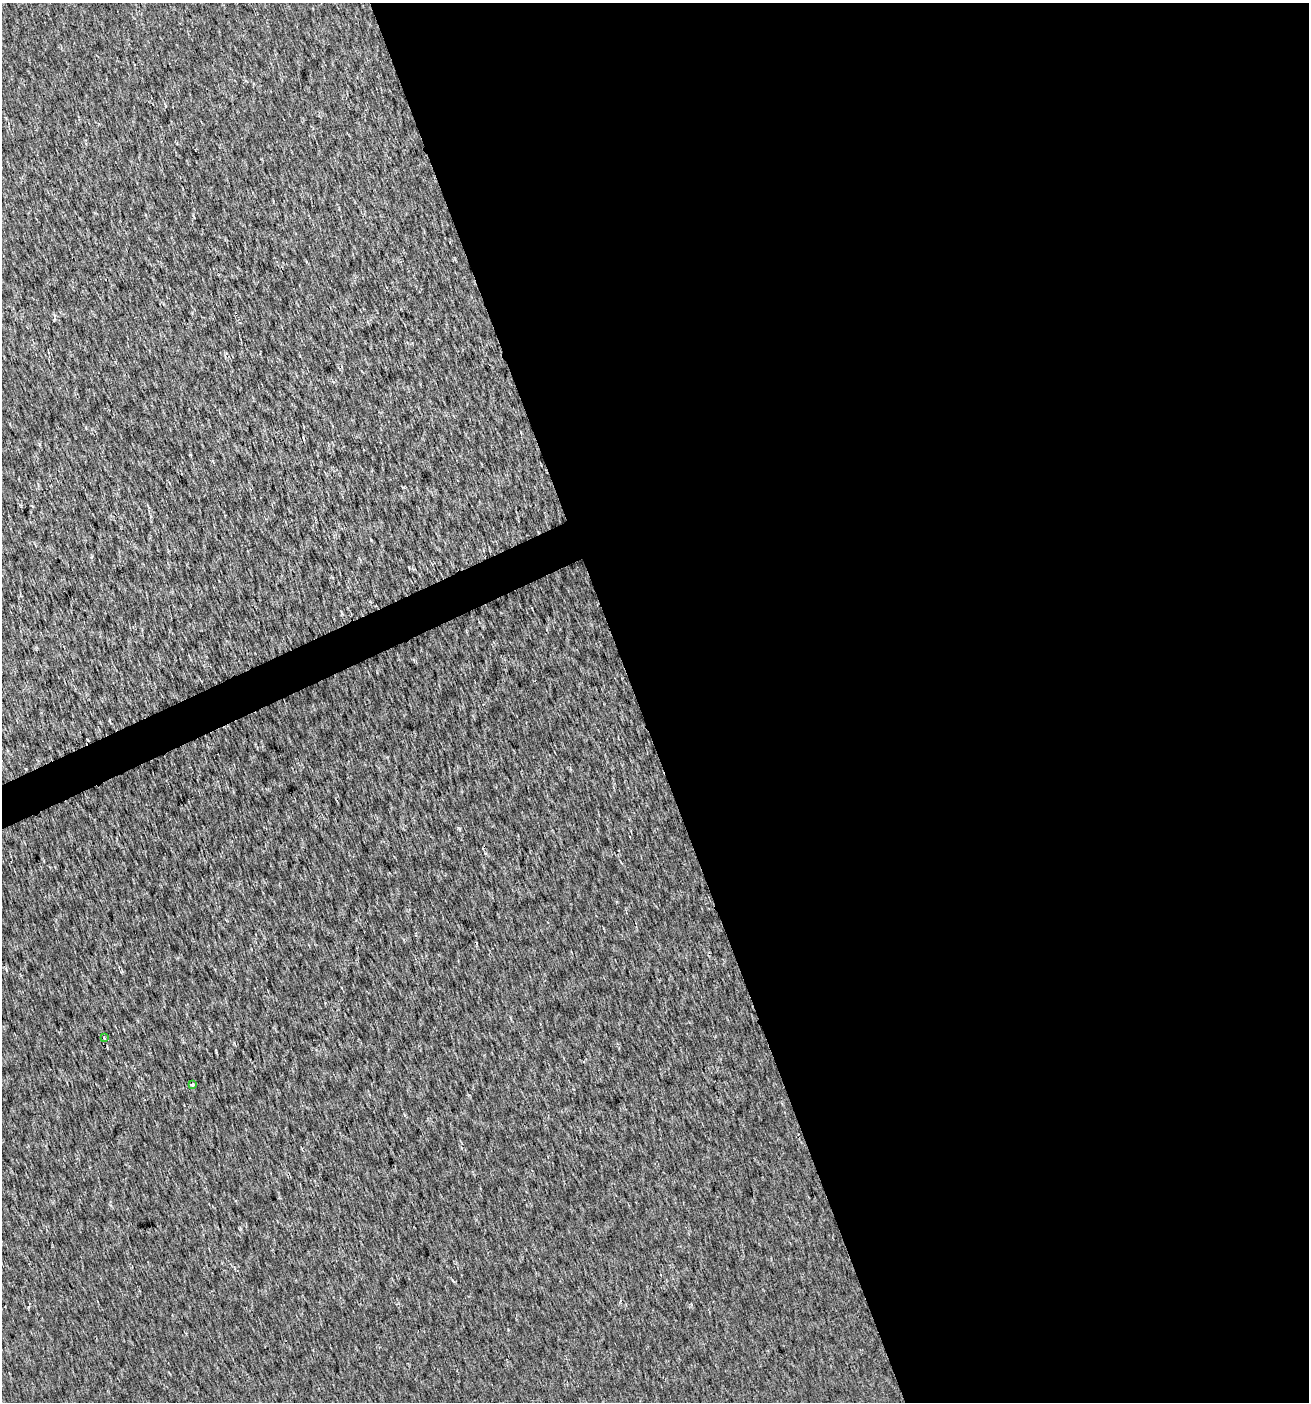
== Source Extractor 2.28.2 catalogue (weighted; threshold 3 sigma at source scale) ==
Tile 8 of 4 x 4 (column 4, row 2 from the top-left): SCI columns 4005-5311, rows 2801-4200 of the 5452 x 5599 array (HDU 1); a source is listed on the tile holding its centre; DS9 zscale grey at full resolution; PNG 1311 x 1404 px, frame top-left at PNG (2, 3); each listed source drawn as its Kron ellipse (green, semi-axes under 4 px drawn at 4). Shown black and unused: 53% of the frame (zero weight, under 2 of 3 exposures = <1% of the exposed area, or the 3 px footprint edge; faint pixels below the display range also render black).
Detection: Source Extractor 2.28.2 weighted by HDU 2 'WHT'; one run over the whole footprint, this tile lists its part. Background 0.00179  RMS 0.0037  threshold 0.0168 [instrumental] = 3 sigma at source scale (4.5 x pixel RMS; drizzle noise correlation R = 1.50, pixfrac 1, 0.0396/0.0396 arcsec/px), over >= 5 px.
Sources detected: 3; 1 cosmic-ray / hot-pixel residue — neither listed nor drawn; the other 2 listed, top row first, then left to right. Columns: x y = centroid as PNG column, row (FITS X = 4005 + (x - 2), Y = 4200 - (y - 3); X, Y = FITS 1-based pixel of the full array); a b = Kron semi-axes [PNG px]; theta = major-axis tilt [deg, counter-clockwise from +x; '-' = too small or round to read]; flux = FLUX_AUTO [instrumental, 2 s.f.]
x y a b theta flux
104 1038 3 3 - 0.79
192 1084 3 3 - 3.7